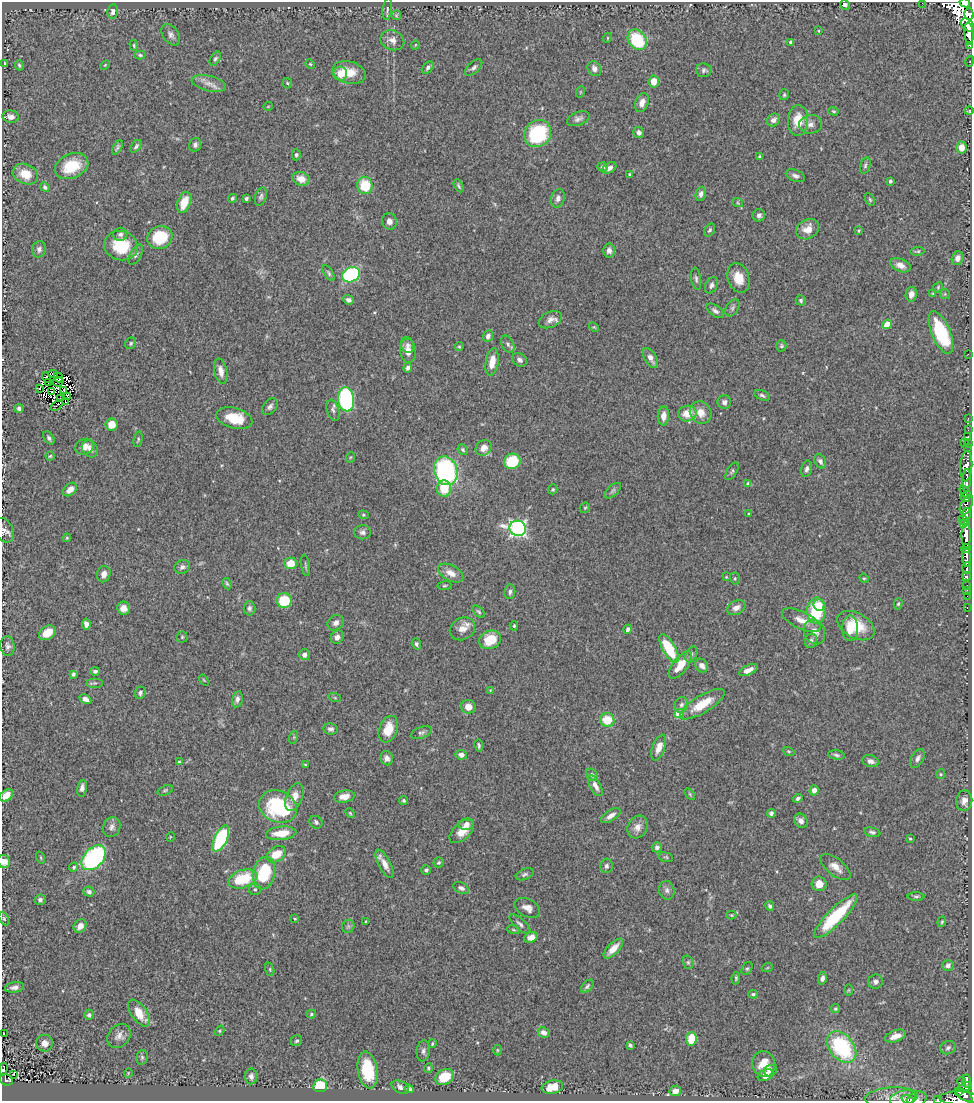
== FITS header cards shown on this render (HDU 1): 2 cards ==
NAXIS1  =                  970
NAXIS2  =                 1099

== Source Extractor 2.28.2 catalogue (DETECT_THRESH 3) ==
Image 970 x 1099 px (HDU 1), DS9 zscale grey, 1 PNG px = 1 image px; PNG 974 x 1103 px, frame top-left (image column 1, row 1099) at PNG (2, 2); each listed source drawn as its Kron ellipse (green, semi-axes under 4 px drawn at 4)
Background 0.877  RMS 0.043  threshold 0.128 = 3 sigma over >= 5 px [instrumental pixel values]
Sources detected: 390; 11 with non-positive FLUX_AUTO (blend fragments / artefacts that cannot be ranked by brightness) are neither listed nor drawn; the other 379 listed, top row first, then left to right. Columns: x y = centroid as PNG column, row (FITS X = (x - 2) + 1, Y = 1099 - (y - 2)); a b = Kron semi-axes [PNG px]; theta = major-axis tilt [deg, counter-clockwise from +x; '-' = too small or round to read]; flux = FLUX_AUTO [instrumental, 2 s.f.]
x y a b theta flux
922 3 2 2 - 11
965 3 5 3 - 790
845 5 5 4 - 7.7
387 9 11 4 82 7.8
113 12 7 5 81 11
969 14 6 4 -87 950
396 15 5 4 - 3.5
968 25 8 5 -48 1900
819 31 4 2 - 2.1
969 34 11 4 -85 2400
171 35 12 7 -53 13
607 38 5 3 - 2.3
392 40 12 10 -22 22
637 40 11 8 -54 140
790 42 3 3 - 4.7
134 45 5 4 - 3.8
415 45 4 3 - 2.1
970 45 3 3 - 120
140 55 5 4 - 4.1
215 59 8 4 60 5.9
970 61 5 4 - 4.1
5 64 4 2 - 3.6
310 64 5 4 - 3.1
19 65 5 4 - 5.2
105 65 6 3 45 3
474 67 11 5 44 8.9
428 68 7 5 47 7.8
594 69 8 6 -56 14
704 70 8 7 - 7.8
349 72 17 11 -15 53
340 74 7 7 - 42
654 81 6 5 - 34
209 83 17 7 -13 23
287 83 5 5 - 3.9
580 92 6 3 71 3.1
784 95 5 5 - 4.4
642 103 10 6 69 19
268 106 5 3 - 2.1
834 111 5 4 - 3.7
969 111 4 3 - 2.1
11 117 8 6 -10 15
578 119 12 6 21 11
773 120 7 6 - 15
798 120 15 10 87 60
810 124 11 9 9 17
639 133 6 5 - 10
538 134 14 12 49 230
195 145 7 6 - 9.4
136 146 7 4 52 6.7
117 147 8 3 59 5.6
962 147 6 5 - 27
296 155 5 4 - 5.6
760 157 3 3 - 5.6
865 165 8 5 73 6
72 166 17 12 23 89
603 167 5 4 - 6.1
609 168 7 5 27 16
25 174 13 10 -22 46
630 175 4 3 - 5.8
795 176 10 5 -21 9.8
301 179 9 7 -22 29
890 181 3 3 - 4.2
365 185 9 7 -82 92
459 186 7 3 -61 4.6
45 187 5 4 - 6.8
701 194 7 5 78 10
261 197 9 5 72 7.5
232 198 4 4 - 5.5
246 198 4 3 - 7.5
558 198 9 6 73 13
870 199 7 4 -63 4.5
184 202 11 6 69 61
738 203 5 3 - 3
759 215 6 6 - 10
389 221 8 7 - 14
808 229 12 9 31 32
710 230 7 5 58 6.2
859 231 3 3 - 3.7
120 234 7 6 - 8.4
160 238 13 11 25 130
121 246 17 14 -15 110
39 249 8 6 73 10
609 250 7 6 - 13
918 251 7 3 8 4.1
136 254 11 5 61 8.4
958 258 7 6 - 15
900 265 10 6 -22 19
329 273 9 4 -57 5.5
351 275 9 7 26 340
738 278 15 10 -72 45
696 279 11 5 -81 7.4
711 285 8 5 61 9
938 287 5 4 - 4
911 294 7 5 78 16
933 294 4 4 - 3.7
945 294 5 5 - 4
348 300 5 4 - 9.9
801 300 5 5 - 5.3
732 308 9 6 57 7.8
715 311 10 5 -35 10
550 320 12 8 24 16
887 324 5 4 - 52
594 327 5 3 - 3
941 332 23 9 -67 190
488 336 6 5 - 11
131 343 6 5 - 4.7
508 344 9 6 -61 8.5
407 345 8 6 -67 9.7
781 346 6 5 - 4.5
459 347 4 3 - 3.4
408 351 12 8 -84 27
968 354 2 2 - 40
650 358 11 6 -60 19
520 360 8 6 -33 9.6
492 362 14 6 80 33
408 368 5 4 - 8.9
221 371 13 6 -78 21
53 374 5 3 - 0.63
46 378 6 3 -58 4
58 378 5 2 - 1.4
58 382 6 3 17 13
48 383 3 2 - 3.2
39 389 2 2 - 4.3
63 390 3 2 - 0.31
51 392 2 2 - 2.9
762 395 8 5 -24 6.8
68 396 3 3 - 1.8
61 398 3 3 - 2.2
346 399 12 8 -84 400
66 402 3 2 - 7.3
724 402 7 6 - 11
57 405 7 2 40 15
270 407 9 6 50 9.8
19 408 4 4 - 8.3
333 410 11 6 -73 10
701 413 12 10 -56 33
687 414 9 8 - 46
663 416 9 5 85 21
234 418 18 10 -16 85
968 418 2 2 - 18
111 424 6 6 - 38
968 430 2 2 - 17
967 437 4 3 - 48
49 438 7 4 -53 6.4
138 439 8 4 78 4.3
965 442 2 2 - 21
968 443 3 2 - 17
84 447 10 7 26 21
968 447 3 2 - 44
484 448 8 7 - 25
90 449 9 7 -51 14
463 450 5 5 - 5.4
50 456 4 4 - 3.5
351 457 5 3 - 3.2
512 461 8 7 - 110
820 461 7 5 -61 9.4
966 466 15 6 86 2000
807 469 8 5 77 11
446 471 15 11 -70 430
732 471 10 5 59 6.2
966 480 11 4 87 1800
748 484 4 4 - 8.2
444 489 8 7 - 66
553 489 5 4 - 3.8
70 490 8 5 41 26
613 491 10 5 42 7.3
965 492 7 4 -55 460
965 497 5 4 - 380
966 505 10 5 65 610
585 508 6 4 43 3.9
748 514 3 3 - 3
967 514 6 3 84 520
363 515 5 4 - 3.2
964 521 6 4 -33 960
963 524 4 3 - 590
518 528 8 7 - 860
4 530 13 9 -58 15
363 532 8 7 - 10
966 535 14 4 -89 3500
67 538 4 4 - 3.1
966 548 5 4 - 750
966 557 10 4 -85 1900
291 563 6 6 - 42
305 565 11 2 -81 4.2
182 567 8 6 23 11
967 568 6 3 87 320
451 573 14 7 -28 27
104 574 8 6 74 14
726 577 4 3 - 2.8
966 577 4 3 - 420
735 578 6 5 - 3.8
864 578 5 4 - 3.2
227 583 6 4 -62 4.5
444 586 7 4 6 3.9
967 586 3 3 - 57
967 590 3 2 - 11
510 592 7 5 84 8.1
967 596 2 2 - 13
284 601 7 7 - 100
898 604 5 4 - 4.6
819 605 6 5 - 43
967 607 3 2 - 23
124 608 6 6 - 18
249 608 7 6 - 7.5
736 608 10 7 27 15
816 611 13 9 89 170
479 612 7 4 -44 5
801 620 21 8 -25 32
336 623 9 7 36 13
86 624 6 4 -82 14
514 626 4 4 - 3.7
856 626 20 12 -29 84
850 628 13 8 -90 69
462 629 13 11 31 28
628 629 4 4 - 9.2
814 632 13 10 -64 29
47 633 9 6 33 40
182 637 5 5 - 4.1
337 637 7 6 - 11
490 640 11 9 22 69
811 641 7 6 - 8.5
416 644 5 4 - 6.5
8 646 10 7 -80 10
669 648 16 6 -60 130
691 654 8 5 66 6.6
304 655 5 5 - 14
680 665 16 7 52 51
702 666 7 6 - 16
748 670 10 5 25 21
95 671 5 4 - 6.6
73 674 4 3 - 5.8
204 680 6 3 -53 2.6
95 683 8 5 0 5.5
490 690 4 3 - 2
140 693 6 5 - 6.5
335 698 6 4 -19 3.9
85 699 6 4 -29 16
237 699 8 5 79 10
702 704 25 9 31 74
681 705 8 6 63 10
468 707 7 6 - 29
679 714 4 4 - 110
607 720 7 6 - 73
330 729 7 5 -7 8
388 729 14 9 70 54
421 733 11 5 20 8.6
294 737 6 4 72 3.8
479 745 6 3 -81 5.4
659 748 13 6 70 26
789 751 6 4 -20 3.7
461 755 5 5 - 18
836 755 8 4 -8 6.4
387 758 7 6 - 13
918 758 10 6 59 12
871 761 8 5 -15 13
179 762 4 3 - 3.9
305 765 3 3 - 2.7
941 774 5 4 - 3.6
592 775 6 5 - 7.4
595 786 11 5 -62 18
82 788 8 5 77 13
165 790 8 4 21 5.2
814 790 5 4 - 15
690 794 6 3 -54 3.2
6 795 7 5 38 27
294 797 15 8 68 34
344 797 10 6 10 27
798 798 5 3 - 6.6
404 801 4 4 - 5.2
964 801 10 8 81 17
278 807 19 15 -25 240
350 813 5 3 - 3.2
771 813 4 4 - 7
611 816 11 5 33 15
801 821 7 6 - 12
316 822 7 6 - 7.4
466 824 7 6 - 11
112 827 10 8 66 13
637 827 12 9 61 22
462 831 15 8 42 38
872 832 8 4 -13 7.5
281 833 15 6 6 49
170 837 5 3 - 2.1
221 839 14 6 64 290
910 839 3 3 - 3
657 847 5 5 - 8.7
276 854 10 7 32 51
666 857 7 4 -15 4.2
41 858 6 3 -71 2.8
94 858 14 9 47 500
4 861 6 6 - 23
439 863 5 5 - 4.6
385 864 15 6 -63 24
606 866 7 6 - 8.2
74 867 5 4 - 5.8
835 867 18 8 -38 27
426 870 5 5 - 7.5
264 873 16 11 77 150
525 874 9 5 21 7
243 879 15 8 19 120
819 884 7 7 - 30
461 888 8 5 -25 8.9
255 889 6 6 - 6.1
667 890 9 7 -76 11
89 892 5 5 - 8.2
916 896 8 3 0 4.7
40 900 5 5 - 8.9
770 906 5 3 - 5.7
527 908 14 8 -28 21
731 915 5 4 - 3.2
836 916 29 8 45 180
4 919 7 4 -64 5
295 919 4 4 - 2.4
365 921 3 2 - 2.4
942 922 5 4 - 3
520 924 13 5 -42 10
80 926 7 6 - 21
348 926 7 6 - 6.5
513 930 6 4 -19 3.9
531 937 7 5 20 19
613 949 12 5 46 28
688 962 7 5 -75 4.8
948 965 6 5 - 8.9
767 968 5 3 - 2.7
270 969 7 4 -72 3.9
747 969 7 5 61 4.9
736 978 6 4 82 4.1
822 978 6 4 77 12
876 982 7 7 - 11
587 986 8 4 48 6.1
15 987 10 5 9 14
849 990 6 4 88 3.3
753 994 4 4 - 4.9
835 1009 4 4 - 4.3
139 1013 15 7 -55 51
311 1014 5 4 - 4.4
89 1015 5 5 - 7.2
220 1031 6 4 57 3.3
544 1033 6 5 - 14
3 1034 3 2 - 1.8
119 1036 13 10 47 19
895 1036 11 5 19 27
691 1039 7 5 82 65
296 1041 6 5 - 5.8
45 1043 8 8 - 19
432 1044 4 4 - 4.1
630 1045 4 3 - 5.3
842 1047 18 12 -50 280
948 1048 8 6 21 7.5
497 1050 5 3 - 2.9
423 1051 10 6 82 10
142 1057 7 5 77 6
764 1064 13 11 -74 56
428 1068 5 4 - 4.2
3 1069 6 3 78 62
368 1070 18 9 -81 110
770 1071 6 5 - 11
128 1073 4 3 - 2.2
14 1075 3 2 - 4.5
765 1075 8 5 26 30
251 1076 8 6 89 11
444 1077 10 7 31 55
6 1080 7 5 -18 74
962 1081 4 2 - 19
966 1081 6 3 -86 230
320 1086 7 6 - 120
400 1087 9 6 -27 12
552 1087 11 6 10 49
965 1087 7 4 23 490
409 1089 4 4 - 8.2
675 1091 6 5 - 21
958 1091 4 3 - 120
964 1095 9 4 -34 730
891 1097 26 10 3 36
903 1098 13 7 13 17
959 1098 19 6 0 560
907 1099 6 4 -17 5.3
917 1099 10 7 17 11
938 1099 4 2 - 1.9
At the frame edge (FLAGS 8, measured only in part): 12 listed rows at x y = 922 3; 965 3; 970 45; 4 530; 6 795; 4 861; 3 1069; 903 1098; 959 1098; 907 1099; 917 1099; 938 1099
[11 non-positive-flux detections neither listed nor drawn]